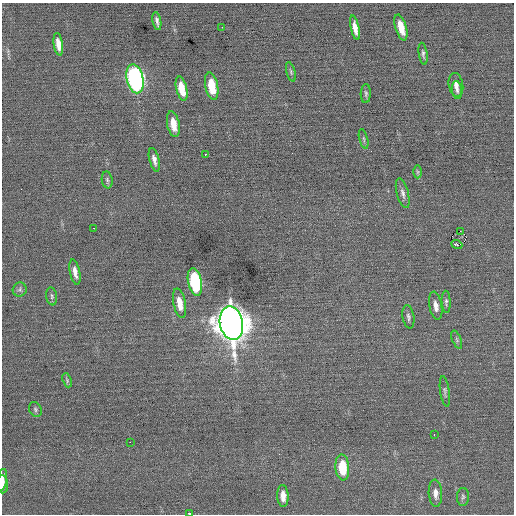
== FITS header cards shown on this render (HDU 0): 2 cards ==
NAXIS1  =                  512 / Axis length
NAXIS2  =                  512 / Axis length

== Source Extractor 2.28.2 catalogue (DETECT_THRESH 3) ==
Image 512 x 512 px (HDU 0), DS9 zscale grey, 1 PNG px = 1 image px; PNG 516 x 516 px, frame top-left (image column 1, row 512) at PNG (2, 3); each listed source drawn as its Kron ellipse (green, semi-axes under 4 px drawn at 4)
Background -0.00513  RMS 0.66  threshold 1.99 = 3 sigma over >= 5 px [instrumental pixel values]
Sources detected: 45; all 45 listed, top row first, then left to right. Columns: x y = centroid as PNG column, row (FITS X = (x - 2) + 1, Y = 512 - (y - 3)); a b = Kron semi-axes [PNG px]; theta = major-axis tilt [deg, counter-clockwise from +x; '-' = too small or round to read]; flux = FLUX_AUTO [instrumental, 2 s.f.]
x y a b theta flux
157 21 9 3 -80 140
222 27 2 2 - 30
401 27 13 5 -74 590
355 28 12 4 -78 360
58 44 11 4 -81 370
423 54 11 4 -82 120
291 72 10 4 -75 89
135 79 15 8 -78 11000
456 85 12 7 -80 250
212 86 14 6 -79 1100
182 88 12 5 -77 850
457 90 9 5 -83 140
366 94 9 5 88 98
173 124 13 6 -79 590
364 139 10 3 -75 74
205 154 3 2 - 290
154 160 12 5 -76 220
418 172 6 4 90 64
107 180 8 5 -81 97
403 193 15 6 -75 190
93 228 3 2 - 63
460 231 2 2 - 1700
457 245 5 3 - 310
75 272 13 5 -78 290
195 282 14 7 -79 4300
20 290 7 7 - 120
52 296 9 5 -81 100
446 302 11 4 -86 110
180 303 15 6 -79 550
436 306 14 6 -80 310
408 317 12 6 -80 150
231 323 17 11 -79 88000
457 340 9 4 -69 91
67 380 7 4 -68 72
445 391 15 4 -82 120
35 409 8 6 -58 87
434 434 3 2 - 53
130 442 2 2 - 420
342 467 13 7 -86 1300
2 480 11 4 81 200
2 484 9 5 -86 200
435 493 13 6 -87 290
283 496 11 5 -87 370
463 497 9 6 87 110
190 514 4 2 - 590
At the frame edge (FLAGS 8, measured only in part): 3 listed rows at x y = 2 480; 2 484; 190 514